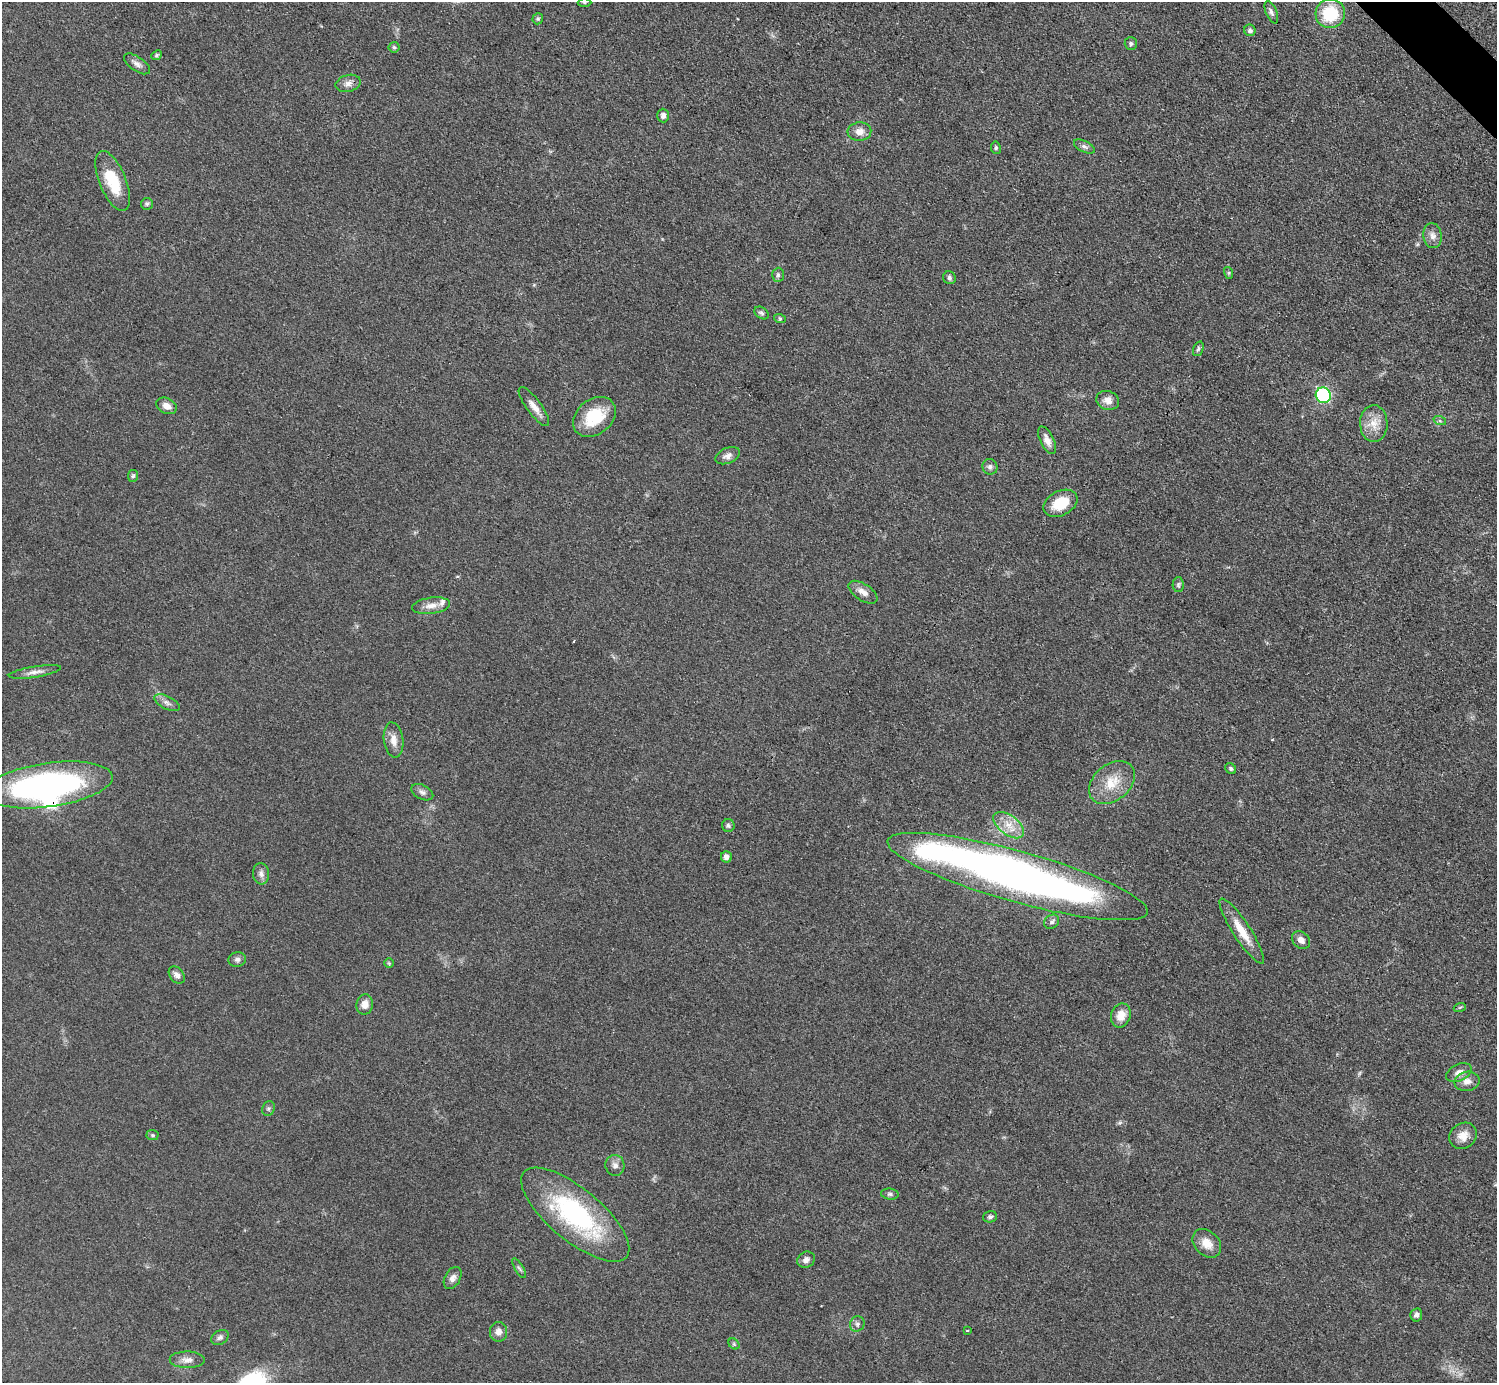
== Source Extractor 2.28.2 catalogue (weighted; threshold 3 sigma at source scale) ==
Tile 10 of 4 x 4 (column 2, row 3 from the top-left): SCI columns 1498-2992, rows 1684-3064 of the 5984 x 5984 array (HDU 1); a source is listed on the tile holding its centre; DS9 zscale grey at full resolution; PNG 1499 x 1385 px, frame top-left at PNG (2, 2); each listed source drawn as its Kron ellipse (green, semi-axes under 4 px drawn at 4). Shown black and unused: <1% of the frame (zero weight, under 3 of 4 exposures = <1% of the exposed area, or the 3 px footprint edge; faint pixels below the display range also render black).
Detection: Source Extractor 2.28.2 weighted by HDU 2 'WHT'; one run over the whole footprint, this tile lists its part. Background 0.0797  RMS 0.0063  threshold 0.0285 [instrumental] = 3 sigma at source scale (4.5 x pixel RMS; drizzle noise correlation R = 1.50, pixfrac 1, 0.05/0.05 arcsec/px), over >= 5 px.
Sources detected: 84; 2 inside a brighter object's white glare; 1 cosmic-ray / hot-pixel residue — neither listed nor drawn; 2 inside a brighter listed object's ellipse — not listed separately; the other 79 listed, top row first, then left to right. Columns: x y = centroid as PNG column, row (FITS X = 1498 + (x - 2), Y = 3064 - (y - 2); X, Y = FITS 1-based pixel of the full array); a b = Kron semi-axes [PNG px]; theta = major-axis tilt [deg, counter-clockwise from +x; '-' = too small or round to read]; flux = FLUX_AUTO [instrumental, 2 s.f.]
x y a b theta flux
584 2 7 4 -1 0.87
1271 12 12 5 -67 2
1330 13 15 14 - 29
538 19 6 5 - 1
1250 30 6 5 - 1.6
1131 43 6 6 - 1.5
394 47 5 5 - 1.1
156 55 6 4 41 1.3
137 64 15 7 -35 3.2
348 83 13 8 14 3.8
663 116 7 6 - 2.4
859 132 12 9 4 5
1084 146 11 5 -27 2.1
996 148 6 5 - 1
113 181 32 13 -68 23
147 204 6 6 - 1.3
1432 236 12 9 -81 4.2
1229 273 6 4 -73 0.76
778 275 7 6 - 1.4
949 278 6 6 - 1.5
761 313 8 5 -35 1.5
780 319 6 4 -19 0.86
1198 349 8 5 71 1.2
1323 395 8 7 - 76
1108 400 11 9 -16 4.7
166 406 11 7 -27 4.6
534 407 23 7 -54 5.9
594 417 23 17 38 24
1440 421 6 4 -19 1.1
1374 423 18 13 -90 9.3
1047 440 15 7 -65 4.5
728 456 13 7 22 3.1
990 467 8 7 - 2.1
133 476 6 5 - 1.1
1060 503 18 12 28 17
1178 585 7 5 90 1.3
863 592 16 8 -33 4.6
431 606 19 8 7 5.6
35 672 26 5 9 4.2
167 703 14 6 -26 3
394 740 18 9 -83 5.9
1231 769 6 5 - 1.2
1112 783 26 18 40 16
49 785 64 22 8 180
422 792 11 7 -28 2.6
728 825 6 6 - 1.4
1009 825 18 9 -37 8.6
726 857 5 5 - 3.1
261 874 11 8 -84 3
1017 877 135 25 -15 460
1052 922 8 6 39 1.8
1242 931 38 9 -57 13
1301 940 10 8 -41 3.6
237 959 9 7 15 2.1
389 963 5 5 - 0.78
177 975 10 6 -50 2.9
365 1004 10 8 81 4.9
1460 1007 6 4 19 0.81
1121 1016 12 9 71 8.1
1459 1072 13 8 25 4.2
1467 1081 12 9 10 4.7
268 1109 8 6 70 1.3
152 1135 6 5 - 0.93
1463 1136 14 12 35 6.6
615 1165 10 9 - 3.1
890 1194 9 5 -7 1.5
575 1215 67 26 -40 92
990 1217 7 5 15 1.6
1207 1243 16 12 -44 8.1
806 1260 9 7 33 2.9
519 1268 11 3 -58 1.1
453 1278 12 7 61 3.4
1416 1315 6 6 - 2.2
857 1324 8 7 - 1.9
967 1330 3 2 - 0.74
499 1332 10 8 -90 3.6
220 1337 9 7 31 1.9
734 1344 6 4 -46 0.97
187 1360 17 8 -1 4.2
Overlapping masked pixels (flux is a lower limit): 1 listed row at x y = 49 785